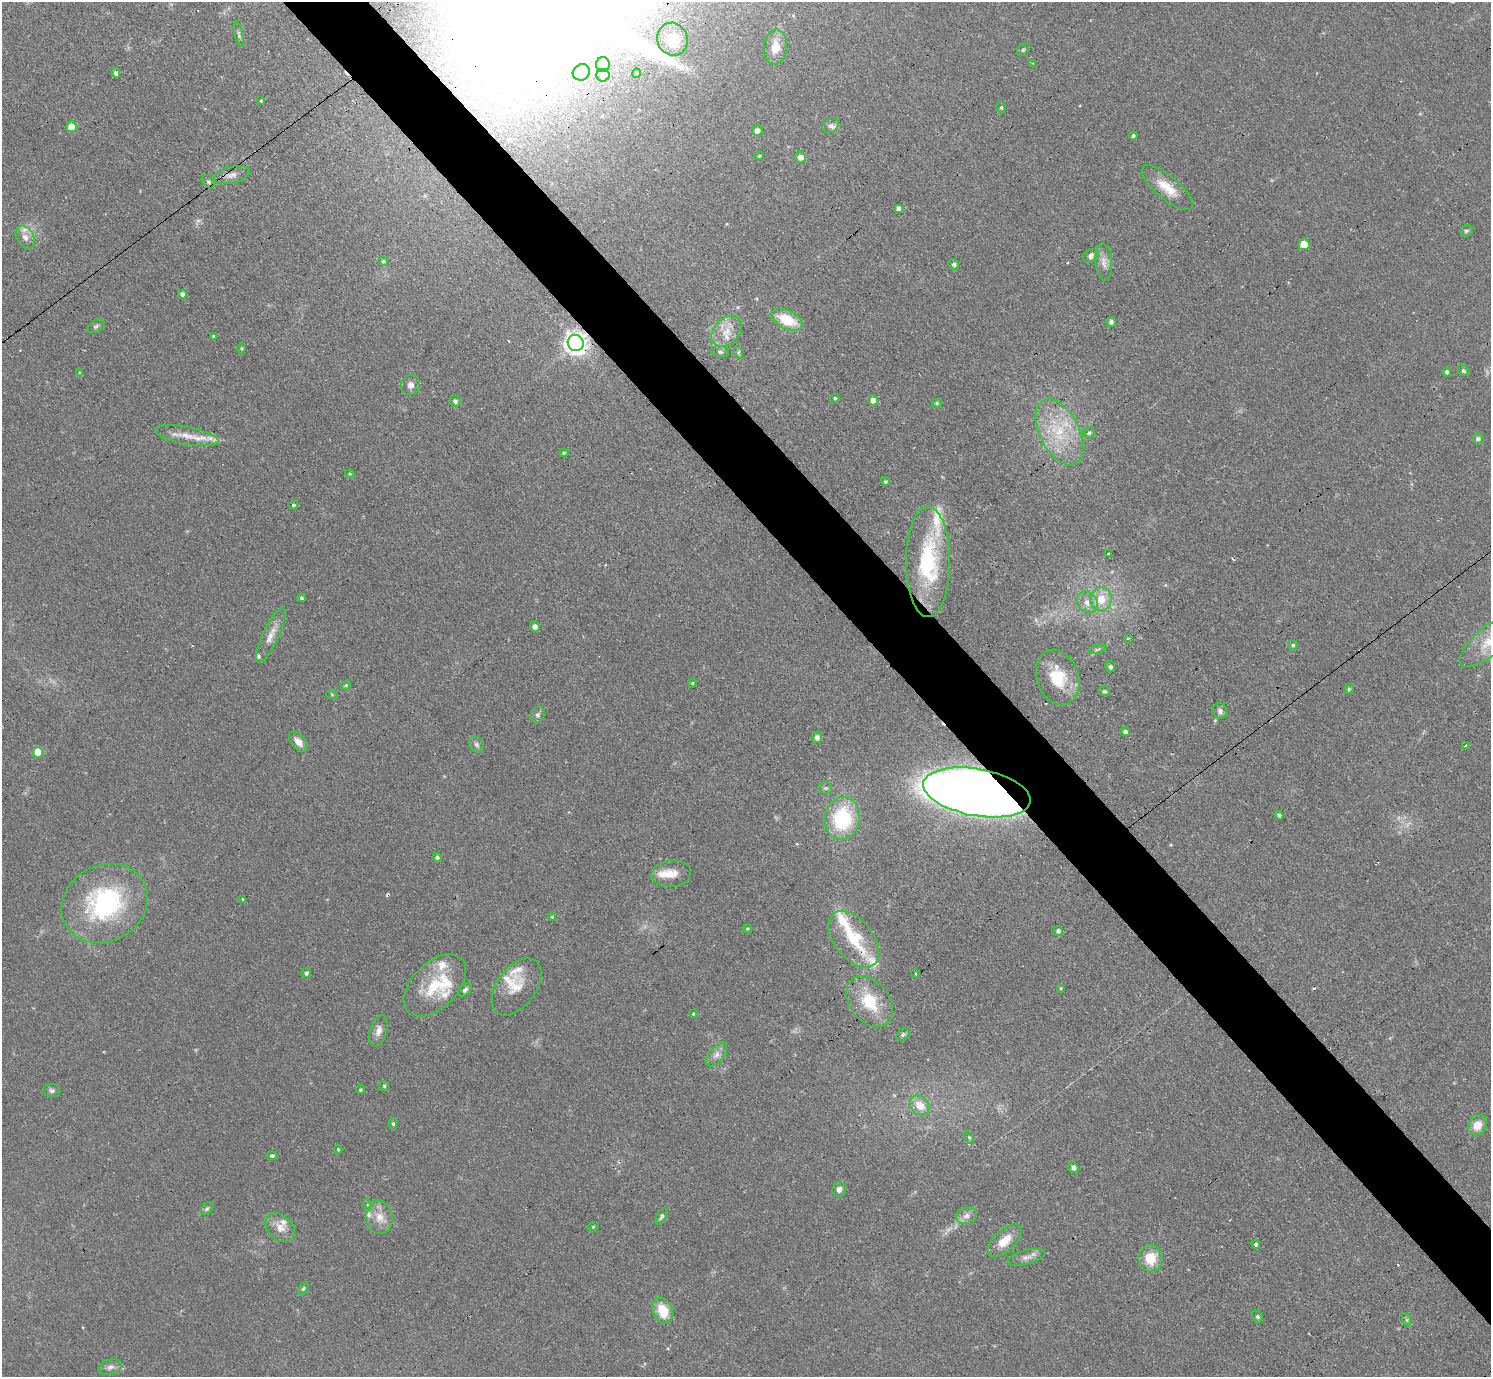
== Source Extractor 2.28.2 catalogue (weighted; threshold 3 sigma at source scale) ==
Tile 6 of 4 x 4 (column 2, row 2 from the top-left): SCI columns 1553-3041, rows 3082-4456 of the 6126 x 6131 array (HDU 1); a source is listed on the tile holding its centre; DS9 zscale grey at full resolution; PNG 1493 x 1379 px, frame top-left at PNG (2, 2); each listed source drawn as its Kron ellipse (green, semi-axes under 4 px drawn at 4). Shown black and unused: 5% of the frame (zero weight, under 3 of 4 exposures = <1% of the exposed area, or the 3 px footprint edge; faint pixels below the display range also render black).
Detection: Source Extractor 2.28.2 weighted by HDU 2 'WHT'; one run over the whole footprint, this tile lists its part. Background 0.0738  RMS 0.006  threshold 0.027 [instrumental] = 3 sigma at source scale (4.5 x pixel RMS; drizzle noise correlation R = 1.50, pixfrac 1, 0.05/0.05 arcsec/px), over >= 5 px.
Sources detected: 157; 2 too faint to see at this stretch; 1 inside a brighter object's white glare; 9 cosmic-ray / hot-pixel residue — neither listed nor drawn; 14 inside a brighter listed object's ellipse — not listed separately; the other 131 listed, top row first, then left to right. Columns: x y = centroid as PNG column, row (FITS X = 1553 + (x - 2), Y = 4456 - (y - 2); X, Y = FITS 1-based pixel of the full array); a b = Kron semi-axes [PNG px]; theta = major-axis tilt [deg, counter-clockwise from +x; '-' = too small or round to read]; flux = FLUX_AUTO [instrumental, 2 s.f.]
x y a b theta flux
239 34 13 4 -77 1.5
672 39 17 15 -68 18
775 47 17 11 83 8.7
1023 50 7 5 53 1
1032 63 3 3 - 0.67
603 64 7 7 - 2.3
581 72 9 8 - 3.4
116 73 4 4 - 3
637 73 5 3 - 0.67
603 75 6 6 - 2.9
261 101 4 4 - 0.71
1001 107 5 4 - 0.91
831 126 9 6 36 2.5
71 127 5 5 - 15
757 130 5 5 - 3.4
1133 136 4 4 - 1.2
759 156 4 4 - 0.63
800 157 6 5 - 4.2
231 175 18 8 14 4.5
208 182 7 5 -47 1.3
1167 187 32 11 -40 13
898 208 4 4 - 2.3
1466 231 6 6 - 1.2
25 237 12 8 -60 3.9
1304 244 6 5 - 8.3
1091 256 8 6 36 2.9
383 261 5 4 - 1
1104 262 18 8 -85 4.9
954 264 5 5 - 1.4
182 294 4 4 - 2
787 320 16 9 -27 19
1111 322 5 4 - 2.1
96 326 9 5 29 1.5
726 331 17 12 46 9.6
214 336 3 3 - 0.89
576 343 8 7 - 480
242 348 5 3 - 0.61
720 352 9 5 -9 1.4
739 353 6 4 -71 1
1463 370 6 5 - 1.1
1447 372 4 3 - 1.5
80 373 4 4 - 0.78
410 385 10 9 - 3.5
835 398 4 4 - 0.88
873 400 5 5 - 4.2
455 401 5 5 - 1.6
937 403 5 4 - 0.92
1059 432 36 19 -63 32
1089 433 6 5 - 1.4
187 436 32 9 -10 10
1478 439 6 5 - 1.4
564 453 4 4 - 0.65
350 474 5 3 - 0.67
885 481 4 4 - 1.1
293 505 5 4 - 1.1
1108 554 3 2 - 1.1
928 562 55 22 -90 62
301 598 4 3 - 0.91
1101 599 12 10 71 11
1087 602 11 9 -52 5.3
535 627 5 5 - 2.6
271 635 30 8 65 6.9
1128 638 3 3 - 0.77
1489 641 36 14 39 19
1293 645 5 5 - 1.1
1097 649 9 3 13 1.2
1110 667 5 5 - 1.6
1058 677 28 21 -70 22
692 683 5 4 - 0.64
346 685 5 4 - 0.85
1349 689 5 4 - 0.8
1105 691 6 5 - 0.9
332 695 6 3 -20 0.64
1220 711 8 7 - 2.3
538 715 8 7 - 1.8
1125 731 5 4 - 1.8
817 737 6 5 - 2.5
298 742 12 7 -49 4.6
476 744 8 6 -46 1.7
1466 745 4 3 - 4.7
38 752 5 5 - 13
825 788 7 5 0 1.3
977 792 54 23 -10 1200
1279 815 4 3 - 1.2
842 818 21 17 82 47
437 857 4 4 - 1.3
671 874 20 13 7 8.2
243 900 3 3 - 43
105 903 44 38 29 91
552 917 4 4 - 0.56
747 929 4 3 - 0.61
1058 931 5 5 - 1.8
854 939 32 19 -52 30
306 973 4 4 - 1.4
915 973 4 4 - 0.9
435 985 38 22 45 29
516 987 32 19 54 13
1061 988 4 4 - 0.64
465 990 8 5 44 1.6
869 1002 28 19 -54 24
693 1014 4 4 - 0.62
378 1031 16 8 75 4.4
903 1034 7 5 38 1.3
716 1055 14 7 49 3.8
384 1086 5 5 - 0.95
360 1090 4 4 - 0.86
52 1091 8 6 -6 1.8
920 1105 11 8 -47 8.6
393 1124 5 4 - 1
1477 1125 11 9 54 8
969 1137 6 4 -63 0.85
338 1149 4 3 - 0.61
272 1156 5 4 - 1.1
1073 1167 5 5 - 2.4
839 1189 7 6 - 2.8
368 1205 6 4 -71 0.86
207 1209 7 5 47 1.1
966 1216 10 8 16 3.3
379 1217 17 13 -85 8.2
661 1217 9 4 63 1.3
593 1227 5 3 - 0.59
280 1228 16 12 -41 6.8
1005 1241 21 10 43 10
1256 1244 4 4 - 1.3
1026 1257 19 7 14 4
1150 1259 13 12 - 13
303 1288 7 4 62 0.93
663 1311 13 9 -67 15
1257 1317 6 5 - 0.93
1407 1320 6 4 -71 1.1
110 1367 11 7 17 2.7
Overlapping masked pixels (flux is a lower limit): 3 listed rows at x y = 231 175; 576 343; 977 792
Isophote crosses this tile's border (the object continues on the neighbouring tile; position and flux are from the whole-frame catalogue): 1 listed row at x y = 1489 641